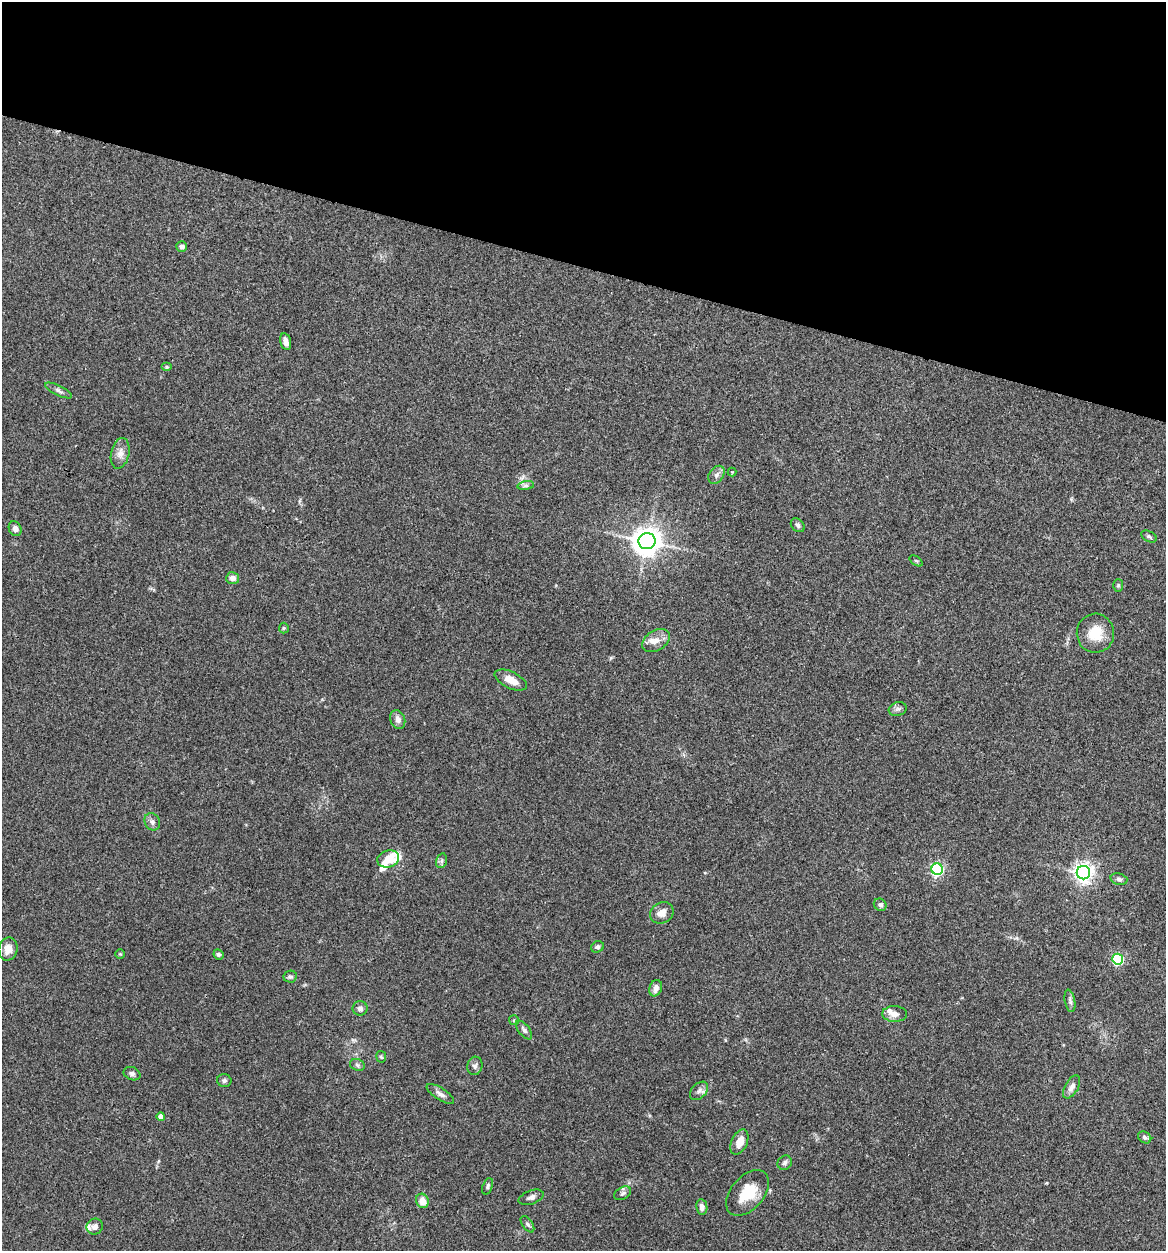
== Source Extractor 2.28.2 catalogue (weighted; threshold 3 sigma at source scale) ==
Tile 2 of 4 x 4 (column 2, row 1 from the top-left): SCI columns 1289-2452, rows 3751-4999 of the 5024 x 5001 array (HDU 1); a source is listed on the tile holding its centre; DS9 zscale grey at full resolution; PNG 1168 x 1253 px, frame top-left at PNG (2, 2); each listed source drawn as its Kron ellipse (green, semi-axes under 4 px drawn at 4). Shown black and unused: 21% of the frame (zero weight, under 3 of 4 exposures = <1% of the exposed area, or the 3 px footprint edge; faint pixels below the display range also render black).
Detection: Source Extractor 2.28.2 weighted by HDU 2 'WHT'; one run over the whole footprint, this tile lists its part. Background 0.0777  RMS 0.0062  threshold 0.0278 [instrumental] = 3 sigma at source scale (4.5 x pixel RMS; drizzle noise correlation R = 1.50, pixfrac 1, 0.05/0.05 arcsec/px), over >= 5 px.
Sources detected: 66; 5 inside a brighter listed object's ellipse — not listed separately; the other 61 listed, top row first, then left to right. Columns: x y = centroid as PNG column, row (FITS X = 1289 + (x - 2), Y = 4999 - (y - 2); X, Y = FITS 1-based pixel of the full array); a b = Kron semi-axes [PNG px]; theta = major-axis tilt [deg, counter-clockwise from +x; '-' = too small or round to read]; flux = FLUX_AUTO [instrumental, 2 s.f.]
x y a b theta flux
182 246 5 5 - 2.4
286 342 8 5 -76 3
167 367 5 4 - 0.89
59 391 15 4 -26 2.1
120 453 16 9 77 4.5
732 472 4 4 - 0.52
716 475 10 7 52 2.5
526 486 8 4 8 1.4
798 525 8 6 -44 1.4
15 529 8 6 -65 2.4
1149 536 8 5 -27 1.4
647 541 8 8 - 750
916 561 7 4 -36 0.79
233 578 6 6 - 3.4
1118 585 6 5 - 1
284 628 5 5 - 0.76
1095 633 19 18 - 13
656 640 15 10 33 5.1
511 680 17 8 -26 6.5
898 709 9 6 16 1.9
398 719 10 7 -69 2.9
152 822 9 7 -58 2.2
388 859 11 8 16 11
441 861 7 5 73 1.3
937 869 6 5 - 93
1083 873 7 6 - 320
1119 879 8 5 -15 1.6
880 905 7 6 - 1.6
662 913 12 10 30 5
597 947 6 5 - 1.6
8 949 11 9 76 5.2
120 954 5 4 - 0.61
219 954 5 5 - 1.3
1118 959 5 5 - 62
290 977 7 6 - 1.3
656 988 8 6 70 3.8
1070 1001 11 5 -78 1.8
360 1008 7 7 - 2.1
895 1014 12 8 -2 3.8
514 1020 5 5 - 0.88
524 1030 11 5 -52 2
381 1057 6 5 - 0.93
357 1065 8 5 -22 1.3
475 1066 9 7 75 1.9
132 1074 8 6 -24 1.7
224 1080 7 6 - 1.4
1072 1087 13 6 60 3.8
699 1091 11 7 46 2.5
440 1094 16 6 -33 2.8
161 1116 4 4 - 4.6
1145 1137 7 5 -33 1.5
739 1142 13 8 65 5.6
785 1163 8 6 44 1.7
487 1186 8 5 71 1.2
623 1193 9 6 30 1.5
747 1193 27 16 49 18
531 1197 13 6 20 2.4
422 1201 7 6 - 6.1
702 1207 8 5 -81 2.7
527 1224 9 5 -55 1.4
95 1227 8 8 - 2.5